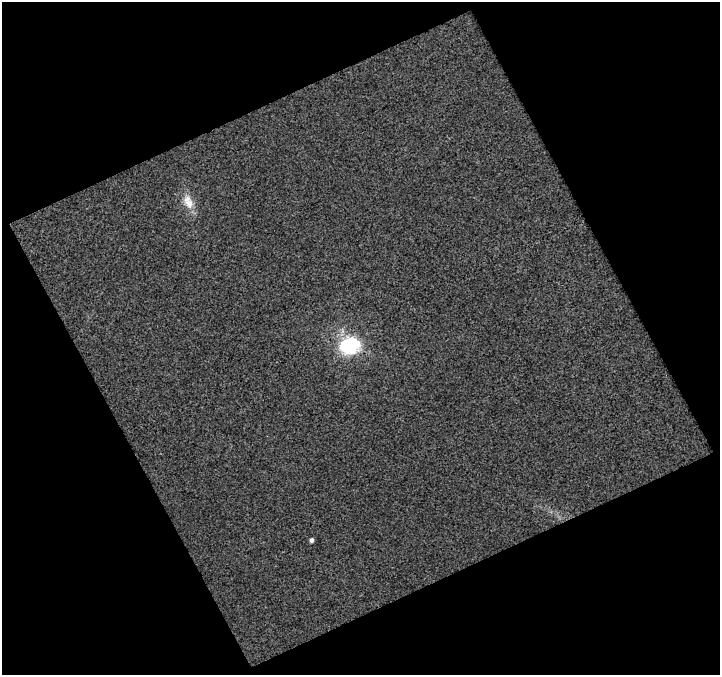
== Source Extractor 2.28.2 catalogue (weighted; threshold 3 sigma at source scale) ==
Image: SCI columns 1-718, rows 17-689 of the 718 x 706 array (HDU 1 of 3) = the unmasked area's bounding box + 8 px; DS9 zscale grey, full resolution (1 PNG px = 1 image px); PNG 722 x 677 px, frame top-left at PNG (2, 2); no overlay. Shown black and unused: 47% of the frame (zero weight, under 3 of 4 exposures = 2% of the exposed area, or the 3 px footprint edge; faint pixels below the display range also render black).
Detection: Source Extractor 2.28.2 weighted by HDU 2 'WHT'. Background 0.0109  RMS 0.013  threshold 0.0566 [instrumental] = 3 sigma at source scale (4.5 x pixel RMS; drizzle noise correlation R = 1.50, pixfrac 1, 0.0396/0.0396 arcsec/px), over >= 5 px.
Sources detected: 3; all 3 listed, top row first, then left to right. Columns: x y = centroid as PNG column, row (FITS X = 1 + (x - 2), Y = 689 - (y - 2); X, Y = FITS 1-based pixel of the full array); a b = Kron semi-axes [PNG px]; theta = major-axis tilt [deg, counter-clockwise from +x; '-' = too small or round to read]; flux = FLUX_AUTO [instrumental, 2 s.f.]
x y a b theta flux
188 202 21 11 -66 16
350 345 9 8 - 200
312 540 4 3 - 3.6